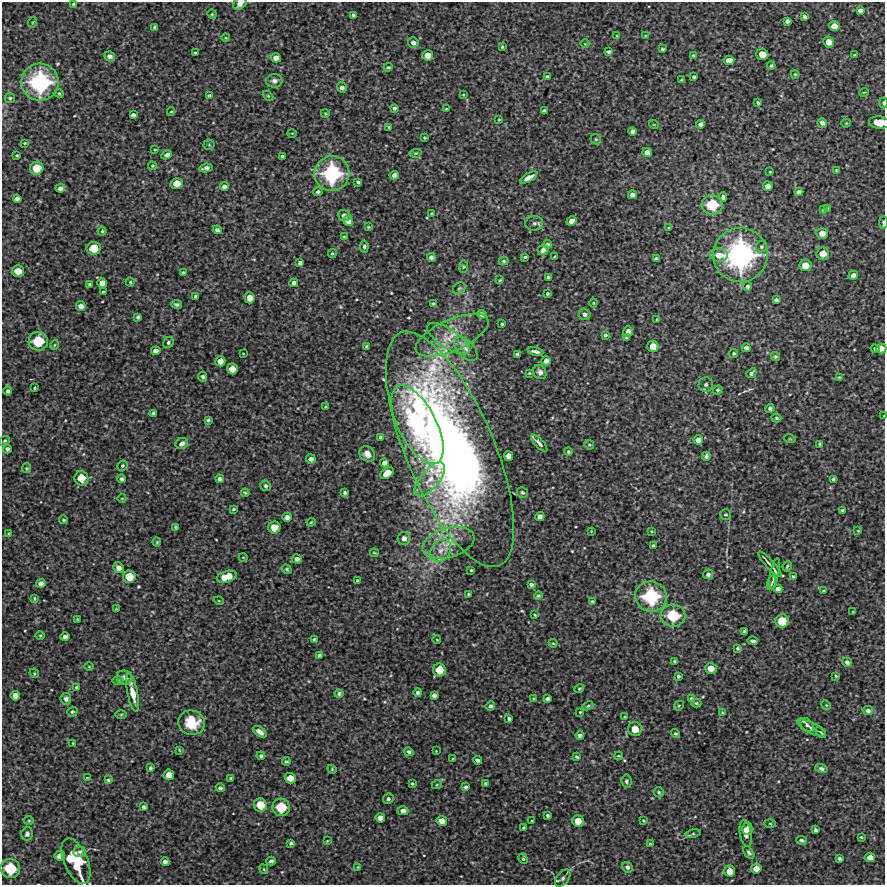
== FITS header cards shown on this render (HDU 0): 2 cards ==
NAXIS1  =                  883 / Axis length
NAXIS2  =                  883 / Axis length

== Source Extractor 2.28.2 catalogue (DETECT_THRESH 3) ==
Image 883 x 883 px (HDU 0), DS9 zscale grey, 1 PNG px = 1 image px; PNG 887 x 887 px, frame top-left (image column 1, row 883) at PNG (2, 2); each listed source drawn as its Kron ellipse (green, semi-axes under 4 px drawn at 4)
Background 3020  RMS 310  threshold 920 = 3 sigma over >= 5 px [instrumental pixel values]
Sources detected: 376; all 376 listed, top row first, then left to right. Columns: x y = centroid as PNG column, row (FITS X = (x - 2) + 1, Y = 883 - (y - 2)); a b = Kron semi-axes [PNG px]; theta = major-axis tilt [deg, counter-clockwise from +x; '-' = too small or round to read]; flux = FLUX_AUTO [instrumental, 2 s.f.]
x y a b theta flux
74 4 3 3 - 3.5e+04
240 4 7 5 35 1.1e+05
860 10 4 4 - 7.5e+04
212 14 5 4 - 2.3e+04
353 15 4 3 - 5.2e+04
804 17 4 3 - 4.5e+04
787 21 4 4 - 6.0e+04
33 22 5 3 - 2.1e+04
834 26 5 5 - 1.6e+05
155 27 3 3 - 4.8e+04
617 36 4 3 - 1.8e+04
645 36 3 2 - 1.4e+04
226 38 4 3 - 1.6e+04
413 42 5 5 - 7.6e+04
829 42 5 5 - 1.7e+05
585 44 4 3 - 1.4e+04
502 47 3 3 - 2.2e+04
662 49 3 3 - 3.8e+04
609 52 4 3 - 4.3e+04
195 53 3 3 - 2.9e+04
762 54 6 5 - 2.3e+05
428 55 5 5 - 1.8e+05
694 55 4 4 - 3.7e+04
854 55 3 3 - 1.5e+04
110 56 5 5 - 8.1e+04
276 58 5 4 - 1.3e+05
729 60 5 4 - 1.5e+05
771 66 4 4 - 3.7e+04
388 67 4 3 - 3.1e+04
795 74 4 4 - 2.3e+04
547 77 4 3 - 5.1e+04
694 77 4 3 - 4.3e+04
682 80 3 3 - 3.4e+04
274 81 8 7 - 8.0e+04
40 82 19 18 - 1.9e+06
342 87 5 4 - 7.1e+04
864 92 5 3 - 1.7e+04
59 93 4 4 - 2.5e+04
209 95 3 3 - 2.3e+04
463 95 4 3 - 1.8e+04
268 96 6 4 -44 2.3e+04
10 98 5 5 - 3.2e+04
758 103 3 3 - 2.9e+04
883 103 5 3 - 3.9e+04
394 108 4 3 - 4.7e+04
446 109 3 3 - 2.7e+04
544 111 4 3 - 5.8e+04
171 112 4 3 - 1.9e+04
325 113 4 3 - 1.8e+04
133 115 4 4 - 6.2e+04
499 120 3 2 - 1.5e+04
822 123 5 4 - 7.9e+04
846 123 4 4 - 2.0e+04
879 123 10 6 -6 2.0e+05
700 124 4 4 - 6.7e+04
654 125 5 3 - 1.5e+04
389 127 4 3 - 2.1e+04
633 131 4 4 - 6.7e+04
292 133 5 3 - 1.6e+04
425 138 3 3 - 2.3e+04
596 139 5 4 - 2.7e+04
25 143 3 2 - 2.1e+04
209 145 5 5 - 2.7e+04
155 150 3 2 - 1.5e+04
647 152 5 4 - 1.1e+05
416 153 6 4 10 2.9e+04
17 155 3 2 - 2.6e+04
167 155 5 4 - 7.6e+04
282 156 3 3 - 2.6e+04
152 166 4 4 - 2.3e+04
37 168 6 6 - 3.3e+05
206 168 7 4 10 8.0e+04
836 170 4 3 - 2.3e+04
770 172 2 2 - 1.5e+04
332 174 17 17 - 1.5e+06
394 175 5 4 - 9.9e+04
529 177 10 4 29 1.3e+05
358 182 4 3 - 3.4e+04
177 184 6 5 - 2.4e+05
224 186 4 4 - 8.3e+04
768 186 5 5 - 1.2e+05
60 188 5 4 - 9.1e+04
318 192 5 4 - 4.5e+04
799 192 4 4 - 8.0e+04
632 195 5 4 - 1.0e+05
723 197 5 4 - 5.5e+04
17 199 4 4 - 8.9e+04
712 205 10 10 - 6.4e+05
827 208 4 3 - 2.6e+04
823 210 3 3 - 2.1e+04
431 214 3 2 - 1.9e+04
344 216 6 5 - 8.1e+04
348 221 5 4 - 1.2e+05
571 221 5 4 - 1.1e+05
883 222 6 3 -90 3.8e+04
534 223 9 7 5 6.8e+04
368 227 3 2 - 1.5e+04
669 228 4 3 - 3.0e+04
217 230 4 4 - 4.8e+04
102 231 4 4 - 3.0e+04
822 233 5 5 - 1.6e+05
344 237 3 3 - 2.7e+04
548 244 4 3 - 3.8e+04
364 247 6 4 86 3.8e+04
761 247 6 5 - 3.5e+04
94 248 7 6 - 3.3e+05
543 250 6 5 - 9.6e+04
332 253 4 4 - 2.9e+04
823 254 6 6 - 2.2e+05
719 255 9 6 -6 1.9e+05
740 255 27 27 - 3.5e+06
431 257 4 4 - 5.8e+04
525 257 4 3 - 3.0e+04
555 257 4 3 - 3.6e+04
656 259 4 3 - 3.9e+04
504 261 5 3 - 3.2e+04
300 263 4 4 - 5.6e+04
805 265 6 6 - 2.1e+05
463 267 6 3 90 2.1e+04
18 271 6 5 - 2.4e+05
183 272 4 3 - 2.3e+04
853 275 5 4 - 1.1e+05
549 277 4 4 - 7.0e+04
500 280 4 3 - 2.0e+04
130 282 4 4 - 2.4e+04
102 283 5 5 - 1.4e+05
294 283 4 4 - 7.8e+04
90 284 4 3 - 4.1e+04
747 286 5 4 - 4.8e+04
459 288 7 5 42 3.6e+04
103 291 3 2 - 1.7e+04
547 294 3 3 - 3.0e+04
196 296 4 4 - 6.0e+04
250 298 5 5 - 1.6e+05
776 300 4 3 - 5.1e+04
593 303 4 4 - 2.1e+04
176 304 5 3 - 3.9e+04
433 304 3 3 - 3.5e+04
81 306 5 4 - 1.2e+05
482 314 4 4 - 8.8e+04
585 314 6 5 - 5.9e+04
138 317 4 4 - 5.3e+04
657 319 3 3 - 2.5e+04
502 324 3 3 - 2.7e+04
628 331 5 5 - 1.0e+05
452 335 39 15 24 6.5e+05
605 335 4 3 - 3.3e+04
627 337 4 3 - 4.0e+04
449 339 25 9 -33 3.1e+05
38 341 9 9 - 5.7e+05
168 342 6 5 - 4.2e+04
54 345 5 3 - 1.7e+04
653 346 6 5 - 2.1e+05
367 347 4 3 - 4.6e+04
746 348 4 4 - 6.9e+04
466 349 14 8 -45 1.5e+05
875 349 4 3 - 4.1e+04
881 349 5 5 - 1.4e+05
156 351 5 4 - 1.1e+05
535 351 8 3 -11 7.0e+04
243 353 3 2 - 1.2e+04
734 353 4 4 - 2.4e+04
517 354 4 4 - 6.2e+04
775 356 4 4 - 3.3e+04
220 361 5 5 - 1.4e+05
546 361 5 4 - 1.0e+05
232 369 5 5 - 2.0e+05
540 372 7 6 - 7.4e+04
529 373 3 3 - 1.9e+04
751 373 6 3 41 5.2e+04
203 377 5 4 - 4.7e+04
839 377 3 3 - 1.8e+04
706 384 7 7 - 6.4e+04
35 388 3 2 - 2.1e+04
718 390 5 4 - 2.8e+04
8 391 4 4 - 4.9e+04
326 407 4 3 - 2.4e+04
770 408 4 4 - 4.5e+04
154 413 4 4 - 6.8e+04
884 416 3 2 - 1.5e+04
776 418 5 3 - 2.9e+04
208 420 4 3 - 3.8e+04
417 425 43 19 -62 1.9e+06
380 437 3 3 - 3.3e+04
790 439 6 3 -18 1.8e+04
698 440 5 4 - 1.1e+05
5 441 5 4 - 2.8e+04
539 443 11 4 -46 6.9e+04
182 444 6 5 - 7.9e+04
820 444 4 3 - 4.1e+04
589 445 5 4 - 2.7e+04
7 449 4 4 - 6.7e+04
450 449 127 44 -67 2.1e+07
568 452 4 4 - 2.9e+04
367 454 8 7 - 1.4e+05
508 456 5 4 - 1.1e+05
706 456 4 4 - 4.3e+04
311 459 5 4 - 7.5e+04
385 463 4 4 - 1.0e+05
122 466 5 5 - 3.8e+04
27 468 5 4 - 2.4e+04
387 473 7 5 37 2.6e+05
81 478 7 7 - 3.0e+05
122 479 4 4 - 5.3e+04
220 479 4 4 - 6.7e+04
834 479 4 3 - 5.3e+04
430 480 21 9 50 3.0e+05
266 486 5 5 - 5.1e+04
522 492 5 5 - 4.3e+04
245 493 4 4 - 2.3e+04
345 493 4 3 - 3.9e+04
122 498 4 3 - 1.4e+04
233 509 3 2 - 2.5e+04
843 511 4 3 - 5.1e+04
726 515 5 5 - 3.2e+04
287 517 5 4 - 1.1e+05
540 517 4 4 - 1.0e+05
64 520 4 4 - 2.7e+04
311 522 4 3 - 2.1e+04
176 527 4 3 - 2.4e+04
274 528 6 6 - 2.5e+05
591 531 4 3 - 1.6e+04
651 531 4 3 - 1.5e+04
858 531 4 3 - 1.7e+04
9 533 4 3 - 1.9e+04
404 538 6 6 - 1.1e+05
157 542 4 4 - 2.1e+04
448 543 26 15 16 5.0e+05
653 545 3 2 - 1.9e+04
441 550 12 9 56 2.0e+05
374 553 4 2 - 1.8e+04
243 557 4 3 - 1.5e+04
297 559 5 4 - 7.6e+04
770 564 16 2 -48 6.9e+04
787 566 5 3 - 2.8e+04
118 568 6 5 - 9.3e+04
287 569 5 3 - 3.2e+04
471 570 3 3 - 2.1e+04
708 574 5 4 - 5.9e+04
775 574 16 4 78 6.7e+04
129 577 6 6 - 2.9e+05
227 577 10 5 16 3.8e+05
793 577 4 3 - 3.4e+04
357 581 3 2 - 2.0e+04
772 583 7 3 75 2.8e+04
41 584 4 4 - 9.8e+04
531 584 4 3 - 5.2e+04
778 589 4 4 - 8.6e+04
824 591 3 2 - 1.8e+04
468 594 3 3 - 2.5e+04
538 596 4 4 - 2.8e+04
651 596 16 15 - 1.2e+06
34 598 3 2 - 2.2e+04
219 601 5 3 - 1.9e+04
593 602 4 4 - 5.2e+04
116 609 3 3 - 1.6e+04
853 612 3 2 - 1.4e+04
535 615 3 2 - 1.7e+04
673 616 12 11 - 7.0e+05
77 619 4 2 - 1.6e+04
782 621 7 6 - 3.3e+05
745 631 4 4 - 5.4e+04
40 635 5 3 - 2.1e+04
65 637 4 4 - 8.0e+04
314 640 4 3 - 4.2e+04
437 640 4 2 - 1.4e+04
753 641 5 3 - 4.9e+04
553 643 4 4 - 2.0e+04
738 648 4 3 - 3.3e+04
319 655 3 3 - 3.7e+04
675 661 4 3 - 3.8e+04
847 662 5 4 - 6.4e+04
89 667 5 3 - 1.7e+04
711 668 6 5 - 1.8e+05
439 670 6 6 - 3.0e+05
34 673 5 4 - 2.2e+04
678 676 4 3 - 4.4e+04
836 676 3 2 - 1.9e+04
124 678 7 7 - 1.1e+05
118 681 6 4 0 2.7e+04
77 687 4 4 - 4.5e+04
579 689 5 4 - 2.5e+04
418 692 4 4 - 5.1e+04
133 693 19 5 -78 2.5e+05
339 693 4 4 - 4.6e+04
434 695 4 4 - 6.4e+04
15 696 5 5 - 1.3e+05
691 698 4 4 - 2.4e+04
66 699 5 5 - 5.7e+04
534 699 3 3 - 2.8e+04
548 699 4 4 - 6.1e+04
696 703 5 4 - 3.0e+04
826 705 5 4 - 2.6e+04
490 706 5 4 - 4.9e+04
588 706 6 4 23 3.0e+04
679 706 5 3 - 2.1e+04
868 710 5 4 - 6.0e+04
72 712 5 4 - 3.7e+04
580 712 3 3 - 1.7e+04
722 712 4 3 - 1.8e+04
121 714 6 4 1 2.2e+04
625 717 4 3 - 1.9e+04
509 719 3 3 - 4.0e+04
192 723 13 12 - 5.0e+05
807 725 8 5 -45 7.2e+04
811 728 15 5 -25 9.5e+04
635 729 7 7 - 2.5e+05
260 732 8 4 -36 1.1e+05
821 732 6 3 -51 2.6e+04
675 734 4 4 - 4.1e+04
580 735 4 4 - 6.7e+04
73 743 3 3 - 1.9e+04
179 750 3 2 - 1.5e+04
436 751 2 2 - 1.2e+04
409 752 5 4 - 4.6e+04
261 756 4 4 - 3.9e+04
619 756 4 2 - 1.9e+04
577 757 4 3 - 2.8e+04
453 759 3 3 - 2.0e+04
477 760 4 3 - 5.3e+04
286 761 4 3 - 3.0e+04
150 768 4 3 - 4.0e+04
821 768 6 4 -17 5.7e+04
332 769 4 4 - 1.9e+04
169 775 5 5 - 1.9e+05
87 778 4 3 - 1.5e+04
230 778 4 3 - 1.9e+04
290 778 5 5 - 1.8e+05
108 780 4 3 - 3.3e+04
626 781 6 5 - 4.6e+04
412 784 3 3 - 2.4e+04
437 784 5 3 - 1.8e+04
486 784 4 3 - 4.5e+04
466 787 4 4 - 3.5e+04
220 788 4 3 - 5.0e+04
659 792 5 5 - 3.1e+04
388 799 5 5 - 4.4e+04
260 805 7 6 - 3.3e+05
144 807 4 3 - 4.7e+04
281 807 9 8 - 4.9e+05
403 811 5 4 - 9.0e+04
548 815 4 3 - 3.5e+04
380 818 5 4 - 1.2e+05
29 820 5 3 - 2.0e+04
643 820 3 2 - 1.8e+04
442 821 5 5 - 1.5e+05
532 821 3 2 - 1.8e+04
578 821 6 5 - 2.2e+05
770 823 5 3 - 2.1e+04
523 828 3 3 - 2.7e+04
747 828 6 5 - 7.7e+04
815 830 4 3 - 4.3e+04
746 833 13 6 -79 1.4e+05
27 834 6 6 - 6.0e+04
693 834 8 4 9 3.5e+04
861 837 4 4 - 2.3e+04
802 840 5 4 - 4.5e+04
327 841 3 2 - 1.6e+04
291 843 4 3 - 3.5e+04
650 844 3 3 - 1.8e+04
80 852 6 5 - 6.2e+04
749 852 7 4 -56 4.9e+04
60 856 5 4 - 1.4e+05
870 857 5 5 - 1.2e+05
523 859 5 4 - 2.9e+04
840 859 3 3 - 4.4e+04
76 861 24 12 -67 1.5e+06
271 861 4 3 - 5.2e+04
165 862 4 4 - 7.8e+04
358 867 3 2 - 1.4e+04
627 867 5 5 - 6.4e+04
10 869 10 9 - 6.5e+05
264 869 5 3 - 2.1e+04
756 869 5 5 - 1.5e+05
730 871 5 5 - 2.0e+05
563 878 10 6 51 6.8e+04
At the frame edge (FLAGS 8, measured only in part): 8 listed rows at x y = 74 4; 240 4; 883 103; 879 123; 883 222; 881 349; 884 416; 76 861